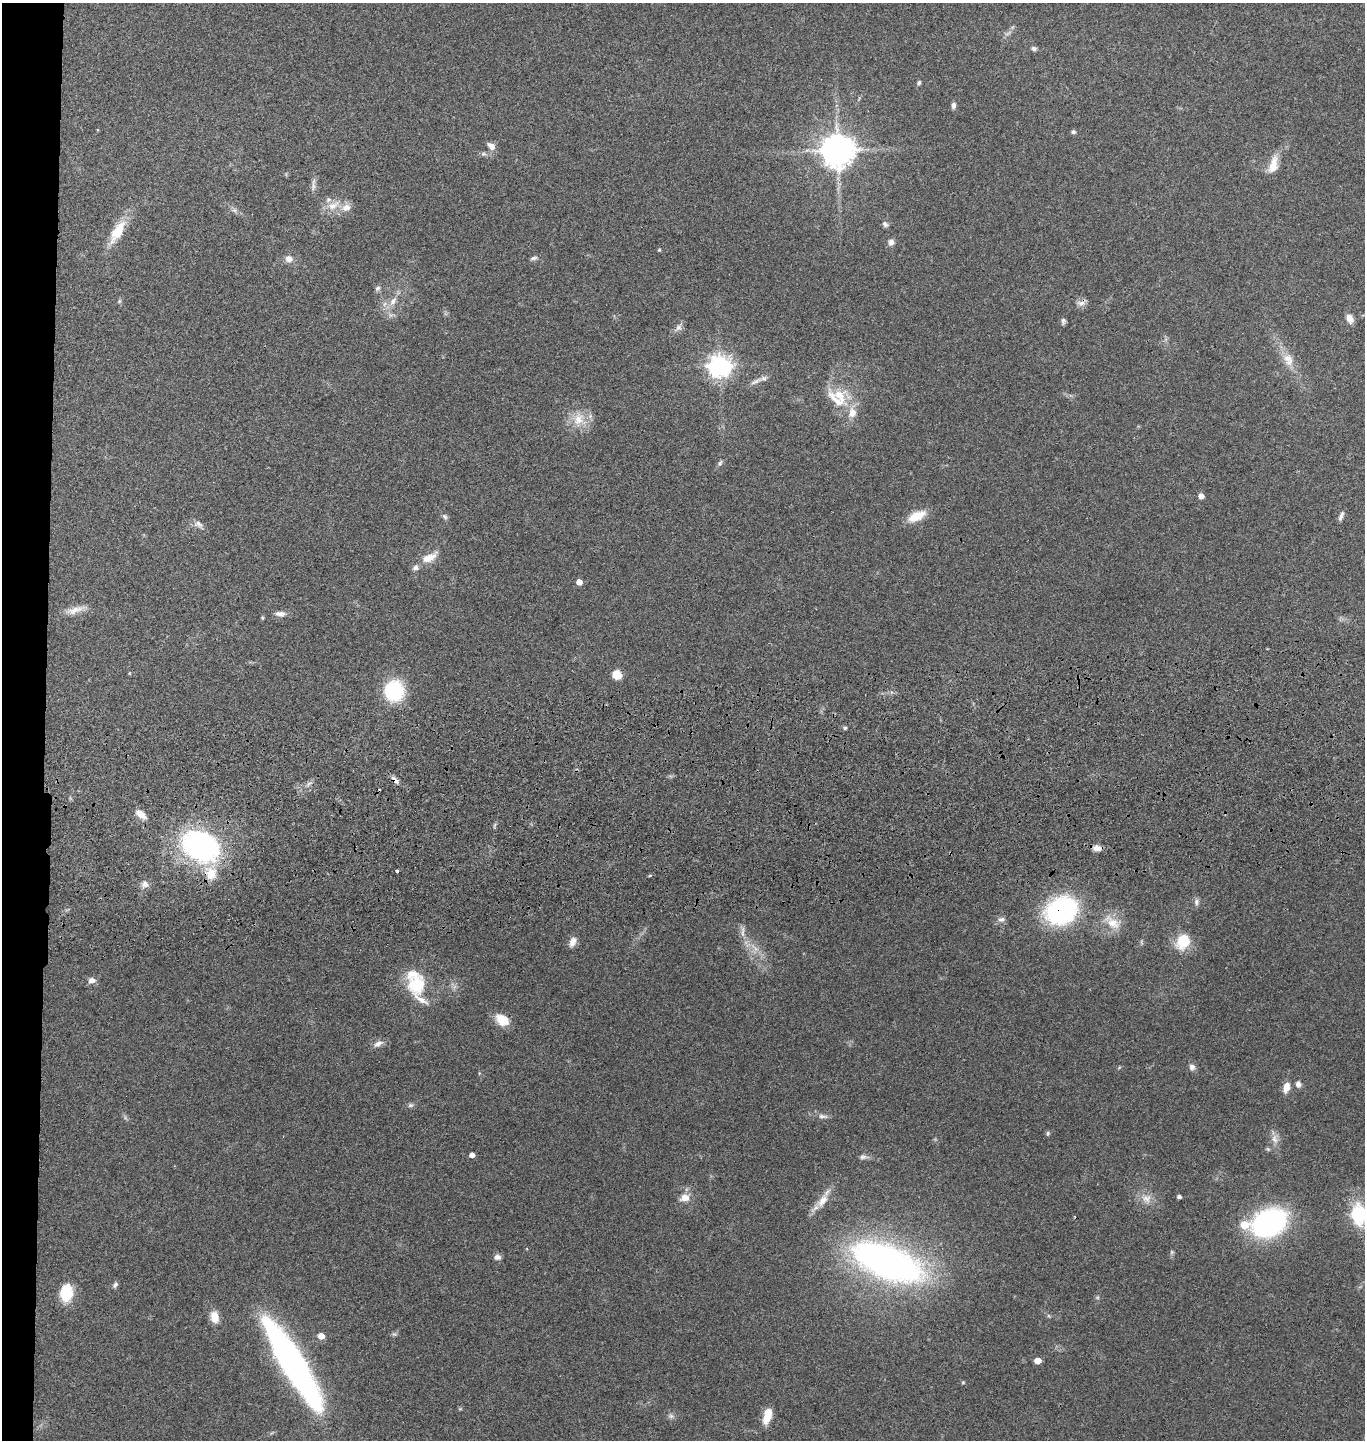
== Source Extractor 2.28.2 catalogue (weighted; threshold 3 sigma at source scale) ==
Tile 4 of 3 x 3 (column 1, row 2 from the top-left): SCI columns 144-1506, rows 1555-2992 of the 4367 x 4546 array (HDU 1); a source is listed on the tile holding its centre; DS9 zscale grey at full resolution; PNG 1367 x 1442 px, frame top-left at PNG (2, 3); no overlay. Shown black and unused: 3% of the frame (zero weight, under 3 of 4 exposures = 6% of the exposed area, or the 3 px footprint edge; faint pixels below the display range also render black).
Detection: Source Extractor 2.28.2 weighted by HDU 2 'WHT'; one run over the whole footprint, this tile lists its part. Background 0.0643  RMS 0.0059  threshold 0.0266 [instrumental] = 3 sigma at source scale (4.5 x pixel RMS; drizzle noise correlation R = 1.50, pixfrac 1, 0.05/0.05 arcsec/px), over >= 5 px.
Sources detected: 105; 4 too faint to see at this stretch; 1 cosmic-ray / hot-pixel residue — not listed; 9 inside a brighter listed object's ellipse — not listed separately; the other 91 listed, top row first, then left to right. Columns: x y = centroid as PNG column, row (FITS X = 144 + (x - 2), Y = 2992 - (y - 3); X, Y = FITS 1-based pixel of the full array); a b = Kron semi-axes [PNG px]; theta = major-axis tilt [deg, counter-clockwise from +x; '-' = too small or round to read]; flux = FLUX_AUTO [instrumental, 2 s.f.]
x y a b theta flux
1034 48 7 6 - 1.5
919 83 6 5 - 1.2
953 105 9 6 85 1.9
1073 132 6 5 - 1.3
491 146 11 7 -41 3.7
837 150 10 9 - 1300
484 154 8 6 -14 1.6
1273 165 22 10 74 9.3
313 185 19 5 84 2.7
333 205 21 10 26 8.2
234 210 7 6 - 1.6
885 224 8 6 -41 1.9
117 232 34 12 59 15
891 242 8 7 - 2.9
659 250 5 4 - 0.76
534 258 10 5 10 1.5
289 259 10 9 - 3.8
378 288 8 6 38 1.5
119 301 6 5 - 0.95
393 301 15 8 57 5.4
1081 303 13 8 16 3
1350 319 10 7 -65 5.1
1063 321 8 5 82 1.5
678 327 15 8 52 2.9
1288 359 20 13 -71 8.6
719 366 8 7 - 460
755 381 21 6 24 3.4
839 395 29 18 -44 18
579 419 22 19 -75 13
720 463 9 5 66 1.4
1201 496 4 4 - 4.7
445 516 9 6 -50 1.5
916 516 22 10 25 12
1341 516 12 4 68 2.1
198 524 15 9 -33 3.2
429 557 22 9 27 8.4
579 582 5 4 - 6.4
75 610 33 8 15 6.4
280 614 13 7 -2 3.6
262 618 5 4 - 0.65
617 675 9 8 - 8.4
394 691 15 13 88 54
845 728 5 5 - 1
395 780 14 6 -46 2.6
309 784 8 5 44 1.7
141 814 14 7 -37 5.1
494 825 9 3 69 0.89
201 846 32 24 -31 160
1097 848 12 7 -5 3.7
397 871 3 3 - 2.5
211 873 18 16 -69 12
145 884 9 9 - 3.2
1196 902 9 7 83 2
1061 910 28 22 24 100
1001 919 10 7 12 2.4
1112 922 29 15 -32 12
743 932 20 4 90 2.9
1183 941 16 12 66 19
573 942 13 7 65 4.1
92 980 9 7 0 3.2
417 985 25 21 -89 27
502 1020 17 11 -36 10
378 1044 13 7 28 3.4
1192 1067 8 7 - 2.8
1119 1068 6 4 21 0.68
1298 1084 7 6 - 3
1286 1087 11 6 76 6.6
410 1105 8 6 3 1.5
822 1116 14 6 -5 2.7
1048 1133 7 5 76 0.97
1274 1139 14 9 -70 4.4
1268 1149 7 4 -44 0.82
472 1155 4 4 - 3.5
863 1157 13 6 2 2.1
1179 1197 4 4 - 1.9
685 1198 11 9 18 5.7
1146 1199 15 13 -40 6.7
822 1201 23 11 53 8.4
1359 1214 9 7 -80 100
1269 1223 28 21 23 130
1172 1252 6 5 - 0.99
498 1257 8 7 - 2.5
887 1262 45 20 -22 390
115 1285 8 6 61 1.7
66 1293 17 12 83 22
214 1317 14 9 -81 7.5
321 1336 5 5 - 6.4
1038 1361 5 4 - 7.4
292 1364 93 19 -59 260
963 1382 5 4 - 0.69
766 1418 16 11 84 7.4
Overlapping masked pixels (flux is a lower limit): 4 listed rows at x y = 1081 303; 395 780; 211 873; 1061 910
Isophote crosses this tile's border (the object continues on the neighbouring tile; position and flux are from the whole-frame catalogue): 1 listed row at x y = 1359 1214